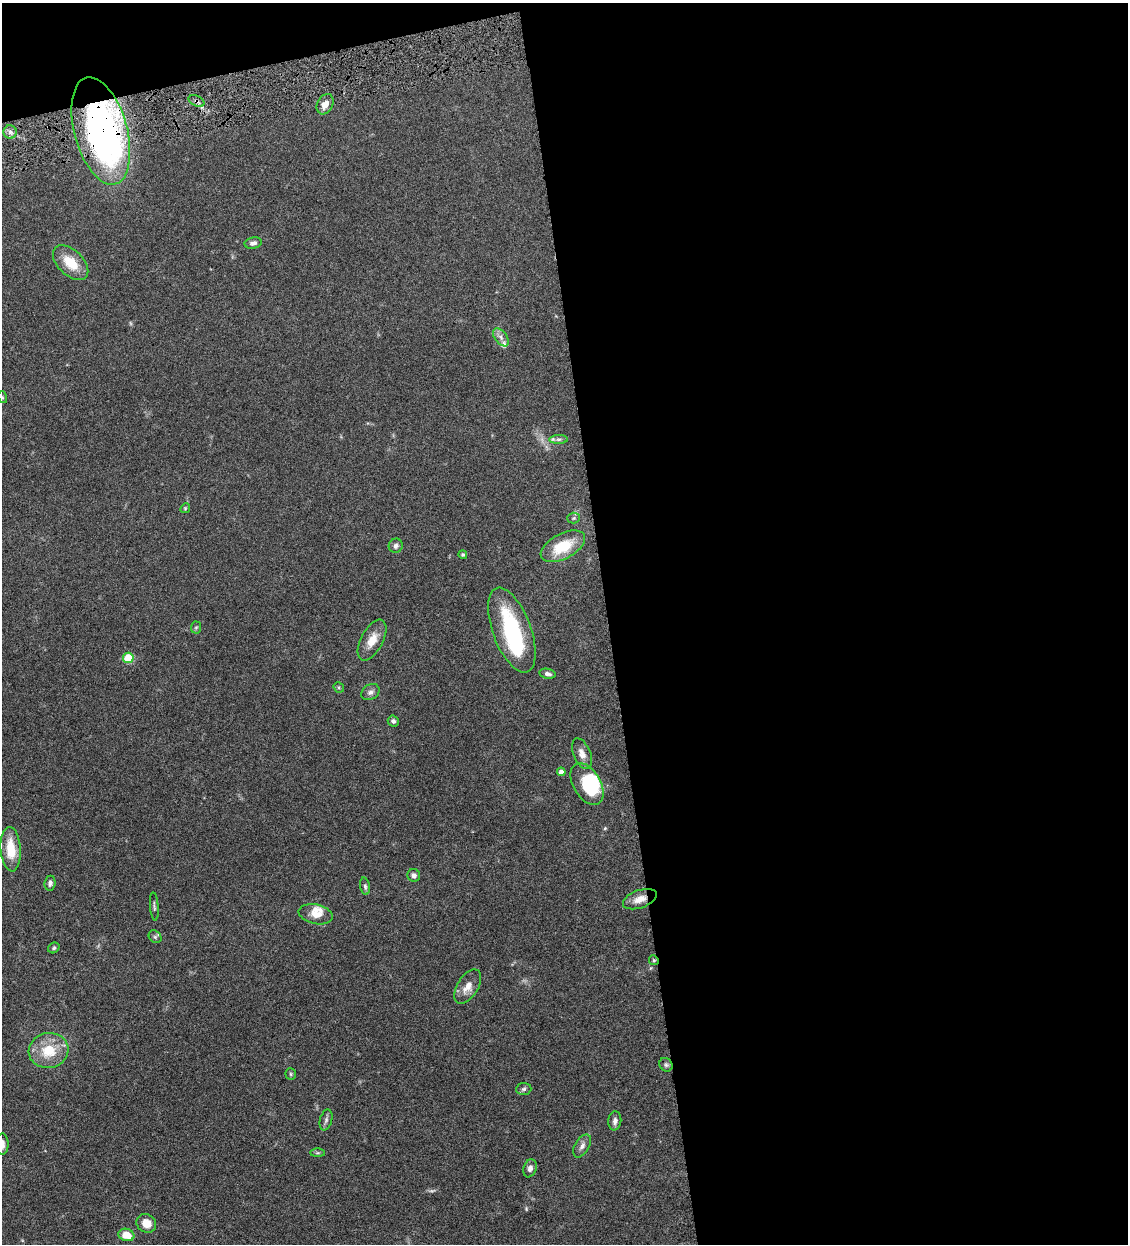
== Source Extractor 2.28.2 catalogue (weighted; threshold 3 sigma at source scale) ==
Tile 4 of 4 x 4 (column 4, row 1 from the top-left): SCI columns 3639-4764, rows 3729-4970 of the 4911 x 4971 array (HDU 1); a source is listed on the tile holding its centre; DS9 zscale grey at full resolution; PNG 1130 x 1246 px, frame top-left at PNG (2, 3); each listed source drawn as its Kron ellipse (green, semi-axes under 4 px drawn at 4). Shown black and unused: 49% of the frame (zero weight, under 4 of 8 exposures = <1% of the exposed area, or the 3 px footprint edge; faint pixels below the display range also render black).
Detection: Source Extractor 2.28.2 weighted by HDU 2 'WHT'; one run over the whole footprint, this tile lists its part. Background 0.0442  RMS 0.0037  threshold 0.0153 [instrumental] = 3 sigma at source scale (4.09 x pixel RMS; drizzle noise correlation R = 1.36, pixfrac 0.8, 0.05/0.05 arcsec/px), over >= 5 px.
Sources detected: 56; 2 too faint to see at this stretch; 3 inside a brighter object's white glare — neither listed nor drawn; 3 inside a brighter listed object's ellipse — not listed separately; the other 48 listed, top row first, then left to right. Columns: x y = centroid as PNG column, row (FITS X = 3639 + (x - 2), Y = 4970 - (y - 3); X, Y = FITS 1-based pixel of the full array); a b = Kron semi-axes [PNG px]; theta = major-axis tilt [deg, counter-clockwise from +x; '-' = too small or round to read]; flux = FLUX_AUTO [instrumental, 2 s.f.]
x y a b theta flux
196 101 8 5 -27 1
325 104 11 7 62 2.8
101 131 55 26 -75 140
10 132 6 6 - 1.1
253 243 8 5 10 1.1
71 263 21 12 -44 7.8
501 337 10 6 -53 1.6
2 397 6 4 -72 0.37
559 439 9 4 1 0.93
185 508 5 4 - 0.41
574 518 6 5 - 0.56
396 546 7 7 - 1.1
563 546 24 12 28 11
463 555 4 4 - 0.51
196 627 6 5 - 0.52
512 630 44 19 -70 32
372 640 22 11 62 4.8
128 658 5 5 - 14
547 674 8 5 -10 1.1
339 687 5 5 - 0.48
370 692 10 7 31 1.4
393 721 6 5 - 0.9
582 754 16 8 -68 2.5
561 772 4 4 - 1.7
587 784 23 13 -60 17
11 849 22 10 -86 8.8
414 875 6 6 - 1.1
50 883 7 5 83 0.97
365 886 9 5 -79 0.83
640 899 17 9 20 3.7
154 906 14 3 -86 0.66
316 914 17 9 -12 3.8
155 937 7 5 -45 0.67
54 948 6 5 - 0.58
654 960 5 4 - 0.46
468 987 19 10 59 3.6
49 1051 20 17 10 10
666 1065 7 6 - 0.73
291 1074 6 5 - 0.52
524 1089 8 6 4 0.81
326 1120 10 6 75 1
615 1121 9 6 83 1.4
2 1144 11 6 -89 1.8
582 1146 12 7 58 1.7
317 1153 7 4 0 0.51
530 1168 9 6 71 1.5
146 1223 10 9 - 4
126 1235 8 6 -17 5.3
Overlapping masked pixels (flux is a lower limit): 4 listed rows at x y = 196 101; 101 131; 640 899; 654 960
Isophote crosses this tile's border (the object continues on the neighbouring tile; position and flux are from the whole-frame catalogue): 1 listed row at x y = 2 1144